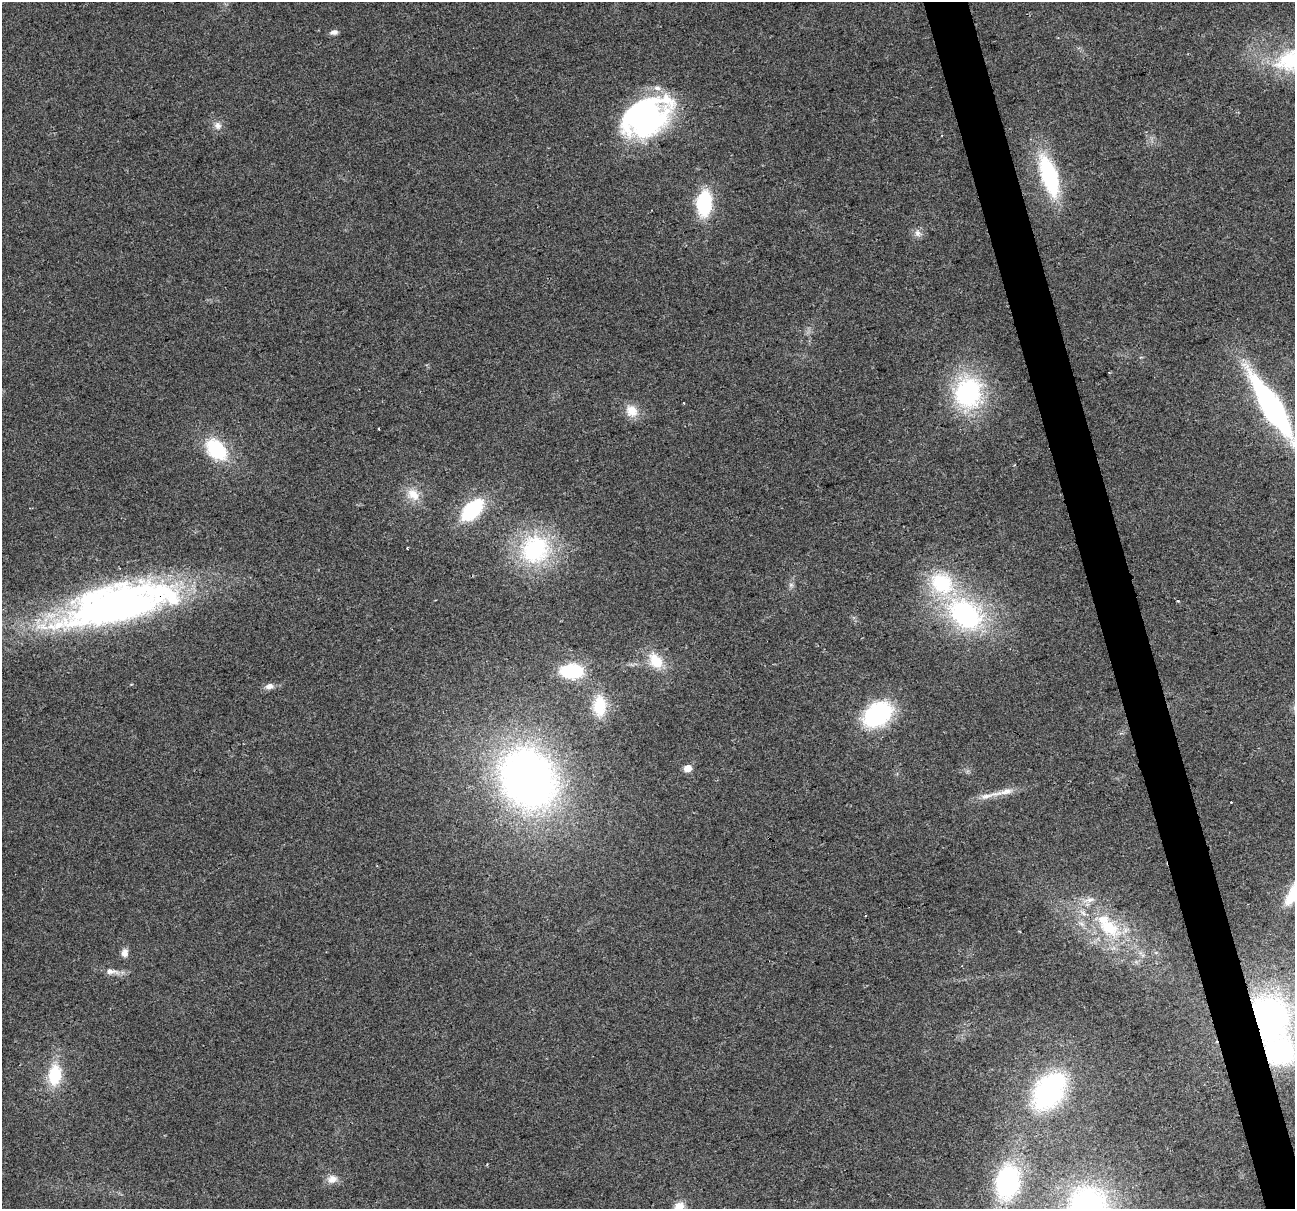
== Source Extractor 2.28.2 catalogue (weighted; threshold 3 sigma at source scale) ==
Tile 6 of 4 x 4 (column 2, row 2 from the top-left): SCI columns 1294-2586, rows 2513-3719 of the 5173 x 4973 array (HDU 1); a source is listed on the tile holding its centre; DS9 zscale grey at full resolution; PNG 1297 x 1211 px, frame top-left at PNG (2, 2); no overlay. Shown black and unused: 3% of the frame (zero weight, under 2 of 3 exposures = <1% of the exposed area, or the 3 px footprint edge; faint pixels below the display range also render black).
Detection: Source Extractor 2.28.2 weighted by HDU 2 'WHT'; one run over the whole footprint, this tile lists its part. Background 0.0557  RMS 0.0074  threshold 0.0334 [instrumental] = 3 sigma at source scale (4.5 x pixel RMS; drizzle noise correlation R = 1.50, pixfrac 1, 0.0396/0.0396 arcsec/px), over >= 5 px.
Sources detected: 46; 3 cosmic-ray / hot-pixel residue — not listed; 5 inside a brighter listed object's ellipse — not listed separately; the other 38 listed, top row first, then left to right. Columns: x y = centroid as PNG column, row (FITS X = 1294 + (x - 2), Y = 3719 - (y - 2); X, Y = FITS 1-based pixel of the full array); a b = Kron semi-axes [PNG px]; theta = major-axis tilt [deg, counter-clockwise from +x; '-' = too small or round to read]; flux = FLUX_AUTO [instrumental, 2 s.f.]
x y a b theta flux
334 32 10 6 5 2.9
646 118 44 30 33 210
218 125 11 9 -54 4.4
1049 175 38 14 -72 89
704 203 20 12 86 60
918 233 11 8 -47 3.7
1109 372 2 2 - 0.64
968 393 25 22 84 120
1272 407 69 16 -58 190
632 411 15 13 -45 12
379 429 3 2 - 0.66
216 449 22 15 -47 54
413 494 19 15 -40 13
472 510 27 15 45 50
535 549 35 32 45 89
942 583 34 28 -39 56
791 585 6 6 - 1.8
1178 601 3 3 - 0.9
116 605 122 40 14 380
965 614 32 23 -40 140
656 661 24 16 -54 19
571 671 20 12 -1 48
269 686 11 7 12 4.4
599 706 29 17 90 25
877 714 25 18 34 93
687 768 5 5 - 17
528 779 60 50 -55 430
1005 792 37 8 14 11
1089 900 19 7 15 6.5
1109 927 39 22 -30 50
125 953 11 8 82 4.5
111 971 22 8 -6 6.7
1267 1018 37 33 -78 260
55 1075 24 15 85 30
1049 1091 34 23 54 150
332 1179 14 11 9 6.2
1008 1182 24 17 80 130
679 1207 13 11 44 9.6
Overlapping masked pixels (flux is a lower limit): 3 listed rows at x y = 116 605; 1109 927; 1267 1018
Isophote crosses this tile's border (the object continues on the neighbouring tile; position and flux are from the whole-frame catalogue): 2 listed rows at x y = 1272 407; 679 1207
Unlisted compact peaks at least as high as the median listed source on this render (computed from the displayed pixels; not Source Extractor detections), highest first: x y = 407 548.